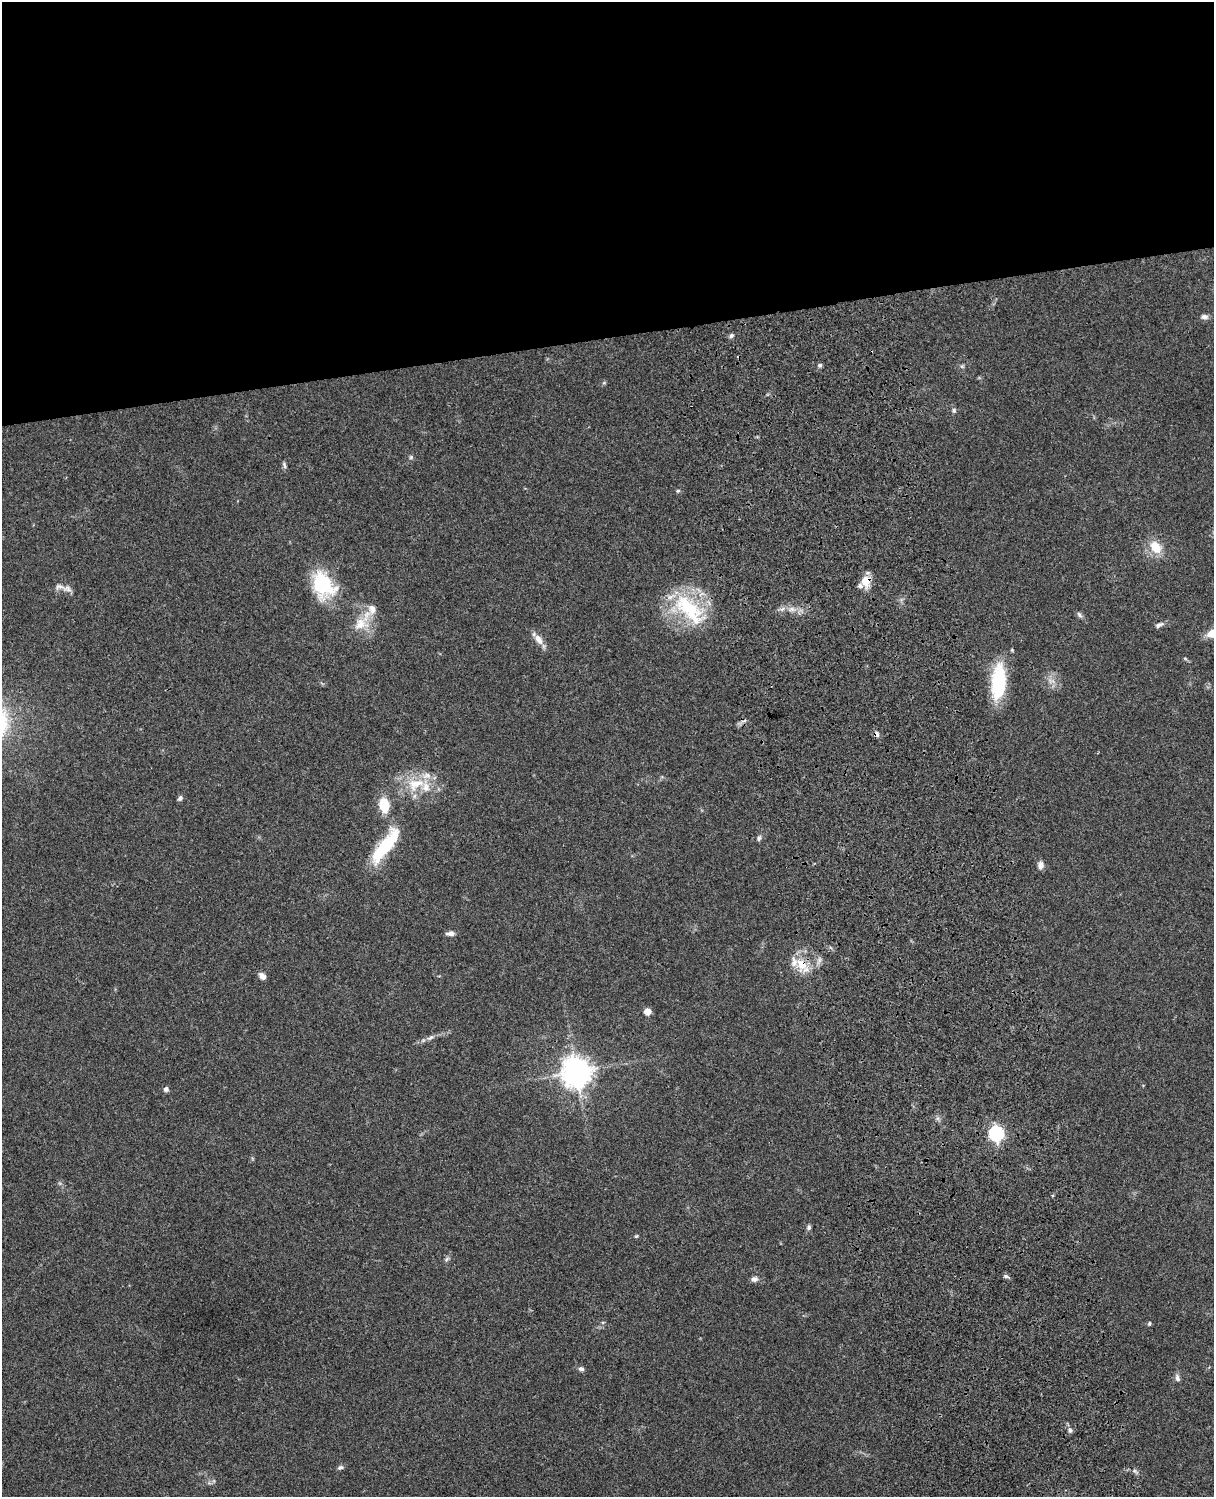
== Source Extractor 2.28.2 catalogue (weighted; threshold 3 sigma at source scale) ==
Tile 2 of 4 x 3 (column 2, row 1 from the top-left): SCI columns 1334-2545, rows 3269-4763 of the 5088 x 4927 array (HDU 1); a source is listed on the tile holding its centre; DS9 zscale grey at full resolution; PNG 1216 x 1499 px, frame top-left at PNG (2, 2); no overlay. Shown black and unused: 23% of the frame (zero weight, under 3 of 4 exposures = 6% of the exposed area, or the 3 px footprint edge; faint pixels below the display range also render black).
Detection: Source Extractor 2.28.2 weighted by HDU 2 'WHT'; one run over the whole footprint, this tile lists its part. Background 0.0838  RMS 0.006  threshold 0.0269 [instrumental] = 3 sigma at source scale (4.5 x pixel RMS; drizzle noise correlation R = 1.50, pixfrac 1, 0.05/0.05 arcsec/px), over >= 5 px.
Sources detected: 53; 5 inside a brighter listed object's ellipse — not listed separately; the other 48 listed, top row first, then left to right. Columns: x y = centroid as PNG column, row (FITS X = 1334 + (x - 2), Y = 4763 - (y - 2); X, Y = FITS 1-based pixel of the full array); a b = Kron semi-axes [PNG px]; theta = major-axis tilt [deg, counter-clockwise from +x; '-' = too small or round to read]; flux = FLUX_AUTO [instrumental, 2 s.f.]
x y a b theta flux
1204 317 9 6 -3 2.4
731 336 7 6 - 1.3
820 365 6 5 - 1.1
962 366 6 4 18 0.92
954 410 7 5 78 1.2
411 457 6 5 - 0.96
284 465 9 5 -72 1.4
678 491 5 4 - 0.8
1155 547 16 11 -58 12
865 581 7 6 - 15
323 585 31 23 -57 36
860 586 6 6 - 1.9
67 589 13 9 4 3.2
690 609 52 24 -44 47
782 609 7 5 33 1.7
791 609 8 6 20 2.4
1079 615 9 5 -46 1.5
360 624 23 17 13 12
1159 625 12 6 22 2.1
539 639 15 8 -51 5.5
1051 681 13 6 -13 3.2
998 682 39 15 86 38
877 734 7 5 -84 1.7
415 784 29 18 20 20
180 798 7 5 49 1.5
384 805 10 7 -81 23
759 838 8 5 64 1.4
386 845 47 13 54 35
1040 865 10 7 89 3
450 933 10 6 6 2.6
801 964 18 13 -48 11
262 976 9 6 -46 3
647 1012 5 5 - 11
430 1038 11 5 35 2
576 1072 10 9 - 790
166 1089 5 5 - 2.5
996 1134 7 6 - 140
809 1227 6 5 - 1.5
636 1236 5 4 - 0.69
446 1260 8 4 59 1.2
1006 1276 7 5 -12 1.4
754 1279 9 7 8 2.3
603 1322 6 3 18 0.64
1149 1323 5 5 - 0.92
581 1369 7 5 -14 1.6
1177 1378 9 6 -75 2.2
1070 1430 7 6 - 1.8
340 1467 8 5 14 1.5
Overlapping masked pixels (flux is a lower limit): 3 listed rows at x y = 865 581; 877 734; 801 964